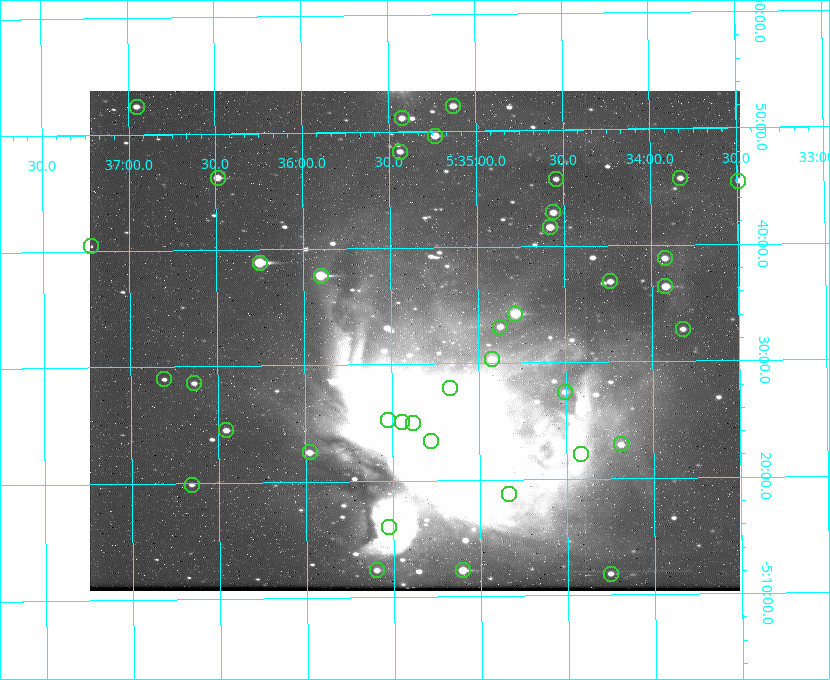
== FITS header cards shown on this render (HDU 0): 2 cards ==
NAXIS1  =                 650 / Width of table row in bytes
NAXIS2  =                 500 / Number of rows in table

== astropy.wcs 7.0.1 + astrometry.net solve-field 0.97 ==
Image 650 x 500 px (HDU 0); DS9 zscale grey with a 90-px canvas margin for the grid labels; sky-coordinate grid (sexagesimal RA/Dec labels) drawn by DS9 from the SOLVED WCS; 39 Tycho-2 reference stars matched to detected sources circled (green)
Header WCS: none
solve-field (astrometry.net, Tycho-2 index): SOLVED blind (the file carries no WCS)
Solved WCS: RA---TAN-SIP/DEC--TAN-SIP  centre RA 05:35:22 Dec -05:32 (83.84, -5.53 deg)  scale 5.15 arcsec/px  FOV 55.8' x 42.9'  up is -179 deg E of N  parity flipped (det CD > 0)
(file carries no celestial WCS; the grid is the blind solution)
Tycho-2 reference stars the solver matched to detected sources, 39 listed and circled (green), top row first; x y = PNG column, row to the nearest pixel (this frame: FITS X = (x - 90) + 1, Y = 500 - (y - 91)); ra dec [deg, ICRS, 3 dp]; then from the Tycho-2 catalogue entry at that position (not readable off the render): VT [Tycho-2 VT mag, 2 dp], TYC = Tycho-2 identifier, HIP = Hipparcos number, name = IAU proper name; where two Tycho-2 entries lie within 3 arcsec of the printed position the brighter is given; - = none
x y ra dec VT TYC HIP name
453 106 83.782 -5.869 9.11 4778-1381-1 - -
137 107 84.237 -5.873 9.58 4778-1063-1 - -
402 118 83.856 -5.852 9.94 4778-1372-1 - -
435 136 83.808 -5.827 8.43 4778-1364-1 - -
400 152 83.859 -5.805 10.01 4778-1333-1 - -
218 178 84.122 -5.770 8.64 4778-1069-1 - -
680 178 83.456 -5.762 10.76 4778-1384-1 - -
556 179 83.635 -5.763 10.44 4778-1365-1 - -
738 181 83.373 -5.757 10.77 4778-1355-1 - -
553 212 83.640 -5.715 9.37 4778-1368-1 - -
550 227 83.645 -5.694 9.35 4778-1325-1 - -
91 246 84.306 -5.674 11.19 4778-1056-1 - -
665 258 83.480 -5.647 10.11 4778-1380-1 - -
260 263 84.063 -5.648 6.51 4778-1378-1 26314 -
321 276 83.975 -5.628 7.32 4778-1369-1 - -
610 281 83.559 -5.615 10.30 4774-837-1 - -
665 286 83.480 -5.607 8.83 4774-850-1 - -
515 314 83.696 -5.571 8.07 4774-809-1 - -
500 327 83.718 -5.552 10.31 4774-878-1 - -
683 329 83.455 -5.546 10.93 4774-913-1 - -
492 359 83.730 -5.506 9.03 4774-823-1 - -
164 379 84.202 -5.483 10.98 4774-806-1 - -
194 383 84.159 -5.476 10.77 4774-873-1 - -
450 388 83.791 -5.465 8.45 4774-849-1 - -
565 392 83.626 -5.458 11.02 4774-828-1 - -
388 420 83.881 -5.421 8.46 4774-935-1 - -
402 422 83.860 -5.417 6.19 4774-934-1 - -
413 423 83.845 -5.416 5.03 4774-933-1 26235 -
226 430 84.113 -5.409 9.17 4774-855-1 - -
431 441 83.819 -5.390 5.06 4774-931-1 26221 -
621 444 83.546 -5.382 10.28 4774-846-1 - -
310 452 83.994 -5.375 9.06 4774-867-1 - -
581 454 83.604 -5.368 10.89 4774-818-2 - -
192 485 84.164 -5.331 10.83 4774-799-1 - -
509 494 83.708 -5.312 10.32 4774-810-1 - -
389 527 83.881 -5.267 6.87 4774-906-1 26258 -
377 570 83.899 -5.206 9.93 4774-829-1 - -
463 570 83.776 -5.204 7.81 4774-915-1 - -
611 574 83.563 -5.197 10.75 4774-841-1 - -